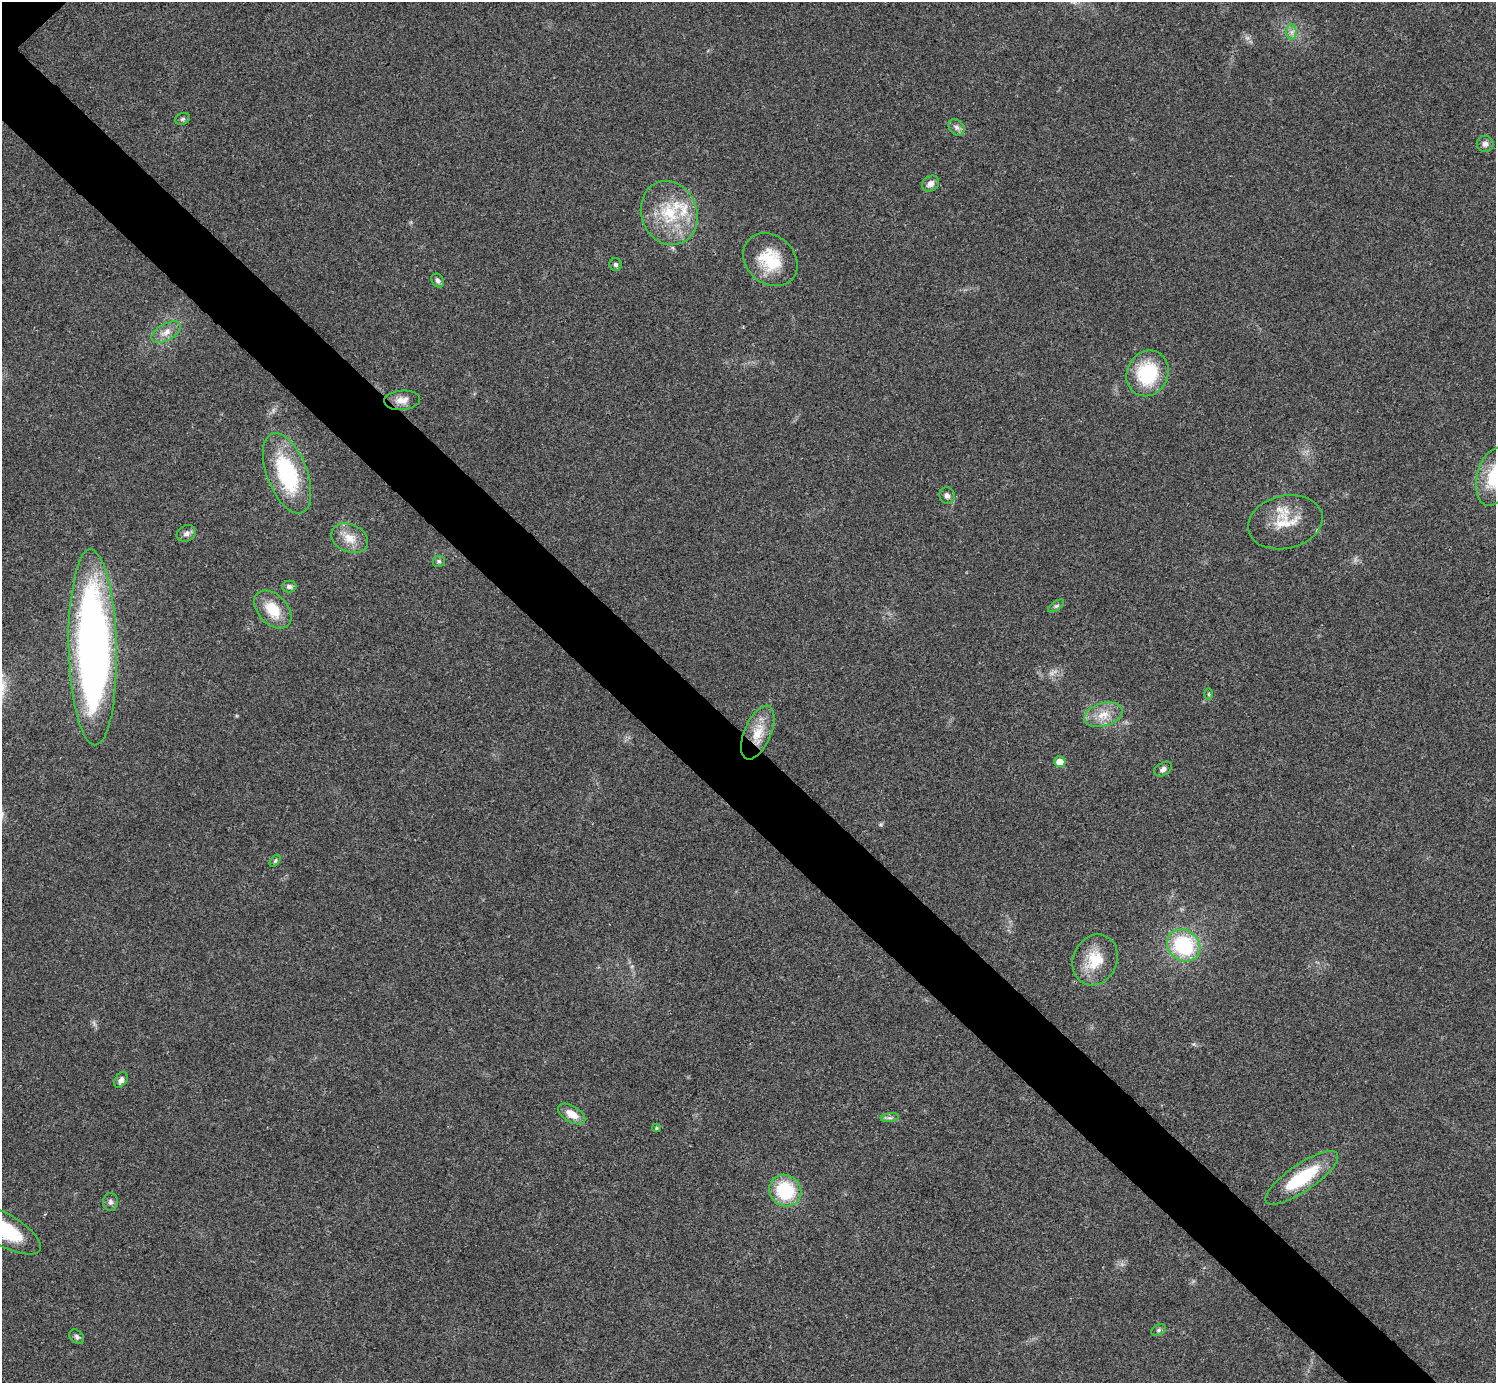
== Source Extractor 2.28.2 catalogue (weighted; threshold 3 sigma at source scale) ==
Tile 6 of 4 x 4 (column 2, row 2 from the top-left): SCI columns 1501-2994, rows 3064-4444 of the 5985 x 5985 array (HDU 1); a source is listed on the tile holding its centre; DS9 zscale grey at full resolution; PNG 1498 x 1385 px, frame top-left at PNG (2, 2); each listed source drawn as its Kron ellipse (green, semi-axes under 4 px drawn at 4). Shown black and unused: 6% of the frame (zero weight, under 3 of 4 exposures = <1% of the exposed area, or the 3 px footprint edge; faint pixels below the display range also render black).
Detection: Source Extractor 2.28.2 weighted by HDU 2 'WHT'; one run over the whole footprint, this tile lists its part. Background 0.0198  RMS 0.004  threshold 0.018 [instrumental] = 3 sigma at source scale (4.5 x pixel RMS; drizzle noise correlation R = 1.50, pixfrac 1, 0.05/0.05 arcsec/px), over >= 5 px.
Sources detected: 41; all 41 listed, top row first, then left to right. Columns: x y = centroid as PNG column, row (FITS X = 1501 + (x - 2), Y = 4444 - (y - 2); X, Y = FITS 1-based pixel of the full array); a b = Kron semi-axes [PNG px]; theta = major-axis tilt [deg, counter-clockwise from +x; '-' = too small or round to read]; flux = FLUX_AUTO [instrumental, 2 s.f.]
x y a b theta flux
1292 32 8 5 90 1.4
183 119 7 5 21 0.87
957 127 9 7 -52 1.5
1485 144 8 8 - 1.7
931 184 9 7 35 2.3
669 213 32 28 -68 23
770 260 29 24 -42 16
616 265 6 6 - 1
438 280 7 6 - 1.2
166 332 16 8 29 3.5
1147 373 23 20 63 25
402 400 18 9 4 3.5
287 473 42 20 -69 38
1494 477 30 16 76 17
947 496 8 7 - 1.6
1285 522 38 26 13 14
186 533 10 8 25 1.8
350 538 19 13 -23 6.3
439 561 6 5 - 0.87
289 587 7 6 - 1.3
1056 606 9 4 35 0.9
273 610 22 14 -47 11
93 647 98 24 -89 250
1209 694 6 4 -89 0.49
1103 715 20 11 16 6.4
758 733 29 13 67 9.4
1060 762 5 5 - 5.4
1163 769 9 6 31 1.4
275 861 7 4 54 0.64
1184 945 17 15 -37 30
1095 960 26 22 66 13
121 1080 9 5 58 1.6
572 1114 15 8 -31 5.2
890 1118 9 4 8 1
656 1128 4 4 - 0.55
1302 1178 43 13 35 23
785 1191 16 15 - 23
110 1202 9 7 -87 1.4
4 1229 42 16 -30 27
1158 1330 7 5 28 0.9
77 1337 8 6 -47 1.1
Isophote crosses this tile's border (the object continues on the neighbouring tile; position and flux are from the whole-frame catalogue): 2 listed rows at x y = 1494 477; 4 1229